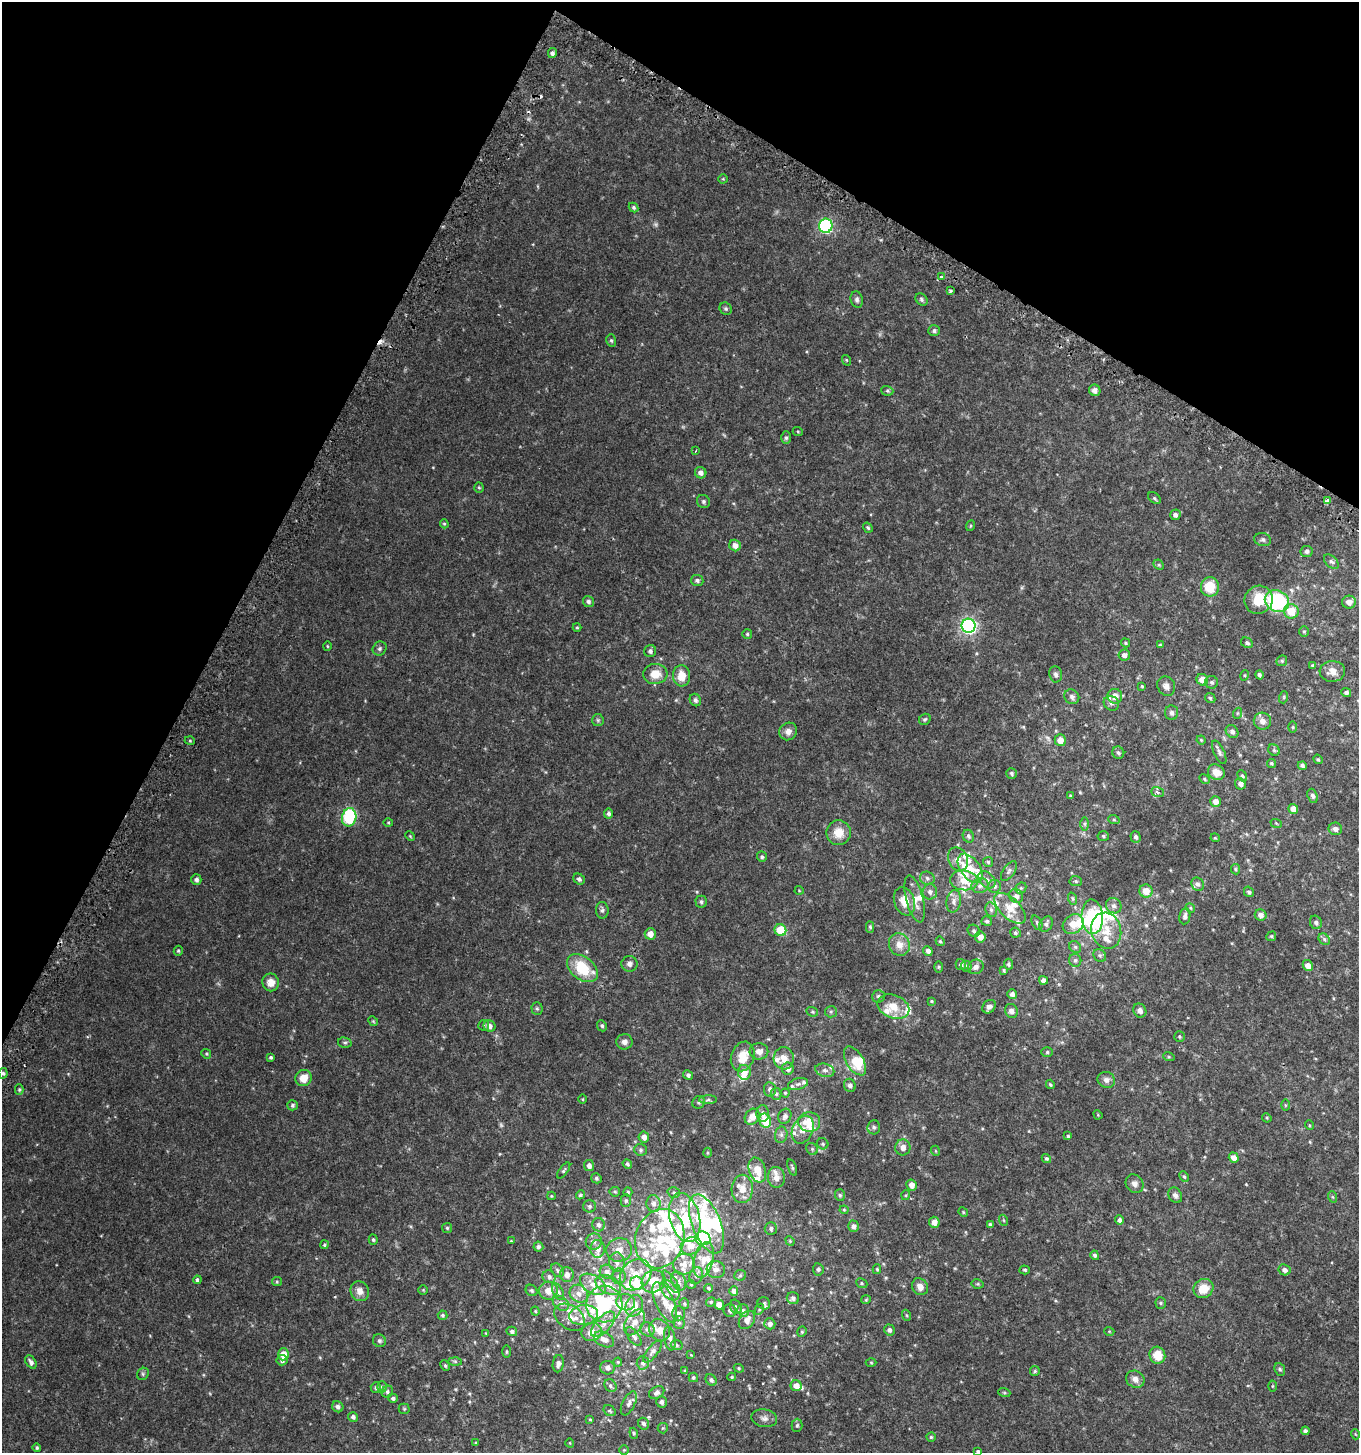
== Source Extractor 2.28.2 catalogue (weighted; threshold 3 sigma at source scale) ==
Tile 2 of 4 x 4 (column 2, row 1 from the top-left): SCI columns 1679-3035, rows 4413-5863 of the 6001 x 5912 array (HDU 1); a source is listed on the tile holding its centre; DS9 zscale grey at full resolution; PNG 1361 x 1455 px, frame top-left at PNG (2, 2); each listed source drawn as its Kron ellipse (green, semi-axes under 4 px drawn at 4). Shown black and unused: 25% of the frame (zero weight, under 2 of 3 exposures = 3% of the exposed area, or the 3 px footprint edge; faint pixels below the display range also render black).
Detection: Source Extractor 2.28.2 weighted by HDU 2 'WHT'; one run over the whole footprint, this tile lists its part. Background 0.0457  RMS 0.0076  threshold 0.034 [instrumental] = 3 sigma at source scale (4.5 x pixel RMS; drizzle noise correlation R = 1.50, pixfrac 1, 0.0396/0.0396 arcsec/px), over >= 5 px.
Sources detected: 498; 2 too faint to see at this stretch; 7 inside a brighter object's white glare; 3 cosmic-ray / hot-pixel residue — neither listed nor drawn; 70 inside a brighter listed object's ellipse — not listed separately; the other 416 listed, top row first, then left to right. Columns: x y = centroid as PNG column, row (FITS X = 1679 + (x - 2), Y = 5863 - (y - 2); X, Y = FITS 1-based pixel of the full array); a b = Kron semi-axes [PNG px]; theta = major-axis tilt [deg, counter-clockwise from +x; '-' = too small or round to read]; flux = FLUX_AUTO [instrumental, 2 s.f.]
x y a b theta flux
552 53 5 4 - 1.9
723 179 4 4 - 0.68
634 207 5 4 - 1.2
826 226 7 6 - 110
941 277 4 3 - 0.95
950 291 3 3 - 1.5
921 299 7 5 -48 1.5
857 300 8 6 -74 1.9
726 309 6 5 - 1.4
934 331 6 5 - 1.6
611 340 6 5 - 1.2
846 360 5 3 - 0.61
1095 390 6 5 - 3.4
887 391 6 5 - 1.2
798 432 5 3 - 0.59
786 438 6 5 - 1.3
695 451 4 2 - 0.57
701 473 6 5 - 3.3
479 487 5 4 - 0.88
1154 498 7 4 -37 1.1
703 501 7 6 - 1.5
1328 501 4 3 - 4
1175 515 5 5 - 2.1
444 524 5 4 - 0.81
970 526 5 3 - 0.69
868 528 5 4 - 1.1
1263 540 8 6 -13 1.7
735 546 6 5 - 4.2
1307 551 6 5 - 1.7
1331 562 9 5 -42 1.9
1159 565 6 4 -44 0.98
697 580 6 5 - 1.7
1210 587 10 9 - 16
1259 600 14 14 - 16
1277 601 13 10 -30 74
588 602 6 5 - 1.8
1349 602 7 6 - 4.5
1291 611 7 7 - 13
969 626 7 7 - 220
577 627 4 4 - 0.75
1304 631 5 5 - 0.89
747 634 5 5 - 1
1125 643 5 4 - 0.84
1247 643 6 5 - 1.4
1160 645 4 3 - 0.93
327 646 5 3 - 0.62
380 648 7 6 - 1.7
650 651 6 5 - 1.9
1124 655 6 5 - 2.8
1282 661 6 5 - 0.97
1313 666 3 3 - 1.1
1332 671 13 10 2 5.3
655 674 12 10 5 10
1056 674 8 6 -81 2.2
1245 675 5 3 - 0.67
1259 675 4 4 - 1.5
682 676 10 8 -84 10
1202 680 6 5 - 6.8
1212 682 6 6 - 1.5
1142 686 3 3 - 0.73
1166 686 10 8 -60 3.1
1346 692 5 4 - 1.7
1115 696 7 7 - 6.4
1072 697 8 7 - 2.5
1284 697 6 4 72 0.83
1210 698 5 4 - 1
695 700 6 5 - 2.1
1111 703 8 7 - 2.3
1172 713 7 6 - 2.3
1238 713 5 3 - 0.65
925 719 6 5 - 1.1
598 720 6 5 - 1.3
1262 721 9 8 - 4.1
1293 727 6 4 90 0.74
788 731 9 8 - 3.8
1232 731 7 5 -45 2.4
1060 740 6 5 - 6.2
1201 740 4 4 - 0.7
190 741 5 3 - 0.72
1274 750 6 5 - 1.1
1219 752 12 5 -65 2.1
1118 753 6 6 - 1.6
1318 759 5 4 - 0.95
1271 763 4 4 - 1
1302 766 4 4 - 1.7
1216 772 9 7 -33 7.1
1011 773 5 5 - 1.3
1242 776 6 4 -65 1.1
1204 779 5 4 - 0.94
1241 784 6 5 - 2.8
1157 792 6 5 - 1.5
1070 796 4 4 - 0.63
1313 796 7 5 -69 1.9
1216 801 5 5 - 3.9
1293 809 5 4 - 5.5
609 814 5 4 - 1.9
349 817 9 7 77 39
1114 820 6 4 -18 0.87
388 822 5 3 - 0.64
1276 823 6 3 -19 0.68
1085 824 7 4 -90 1.3
1335 829 7 6 - 2.5
839 833 12 12 - 9.9
410 836 5 4 - 0.72
968 836 6 5 - 1.4
1103 836 5 5 - 1
1136 837 6 5 - 1.6
1215 838 4 4 - 0.76
762 857 5 5 - 1.2
958 859 12 9 -67 4.7
988 862 5 5 - 1.1
970 868 16 9 -54 9.6
1235 869 5 4 - 0.91
1009 871 11 5 55 2
927 878 7 6 - 2.2
579 879 6 5 - 1.6
196 880 5 5 - 1.8
964 880 14 10 -5 7.9
987 880 10 7 -45 3.3
1076 881 6 5 - 1.1
1198 884 7 6 - 2.1
980 886 9 7 16 2.9
994 886 6 6 - 1.7
1021 888 6 5 - 1.1
799 890 4 3 - 0.5
1146 891 6 6 - 7.6
930 892 7 7 - 2.6
1249 892 5 4 - 1.4
1016 896 7 6 - 3
915 899 24 8 -76 7.8
1073 899 6 4 -71 1.1
904 901 14 10 -71 10
954 901 11 7 81 3.2
701 902 6 6 - 1.7
1114 906 8 7 - 2.5
1010 908 19 10 -44 9.6
1190 908 5 4 - 0.83
602 910 8 6 -86 2.1
991 910 7 5 -69 1.8
1261 915 6 5 - 3.7
1185 916 8 5 81 2.4
1092 917 17 10 -87 48
987 921 5 4 - 1.3
1316 922 7 6 - 2.1
1037 923 7 5 -63 1.3
1046 924 8 6 61 2.3
1073 924 11 9 38 8
870 927 5 4 - 1
780 930 6 5 - 19
974 931 6 5 - 1.4
1106 931 18 15 -76 11
1015 933 5 5 - 1.3
650 934 5 5 - 5.5
1271 936 5 4 - 0.93
980 937 5 5 - 4.4
1324 939 6 5 - 1.5
940 941 5 4 - 0.92
899 945 11 10 - 6.7
1075 947 6 5 - 1.2
178 951 5 4 - 0.99
928 951 5 4 - 2.7
1100 955 7 5 -44 1.4
1075 960 6 6 - 1.6
629 964 8 7 - 2.8
1008 964 5 4 - 1.4
961 965 6 5 - 2
966 966 5 5 - 1.3
1308 966 6 4 -59 5.2
939 967 6 4 90 0.83
976 967 8 7 - 3
582 968 17 11 -38 27
1004 970 4 3 - 0.89
1043 980 4 4 - 2.9
271 982 9 8 - 6.3
1012 994 5 4 - 2.5
878 996 6 6 - 1.5
932 1001 3 3 - 0.71
893 1007 16 11 -23 11
989 1007 7 6 - 3.1
537 1009 6 5 - 1.3
1011 1011 7 6 - 3
1140 1011 7 6 - 2.7
812 1012 6 4 -21 0.99
831 1012 6 5 - 1.4
373 1021 5 4 - 0.8
484 1025 5 5 - 1.1
490 1026 6 5 - 2.8
602 1026 5 4 - 1.3
1179 1036 5 5 - 0.98
624 1042 8 7 - 3.2
345 1043 7 5 -13 1.2
759 1051 9 8 - 4.3
1047 1052 6 5 - 1.2
206 1054 5 4 - 0.86
743 1056 15 11 70 12
271 1057 4 3 - 1
1169 1057 6 4 -18 0.79
784 1058 11 10 - 6.9
855 1061 16 8 -58 16
788 1069 6 6 - 3.7
825 1070 10 6 -14 2.8
744 1072 7 6 - 7.6
3 1073 5 4 - 1.2
688 1075 5 4 - 1.7
303 1078 8 8 - 9.3
1106 1080 9 8 - 3.1
798 1084 10 5 15 2.2
1050 1084 5 4 - 0.99
850 1085 7 6 - 2.5
770 1089 7 6 - 2.8
19 1090 5 4 - 1
785 1093 4 4 - 0.96
776 1094 6 5 - 1.5
583 1099 5 3 - 0.57
708 1100 9 4 1 1.4
699 1102 6 6 - 1.3
292 1105 5 5 - 1.5
1285 1105 5 3 - 0.68
763 1114 8 6 -87 3.1
1098 1115 5 4 - 0.61
785 1116 8 6 66 2.8
752 1117 8 6 55 7.4
1267 1118 5 4 - 0.7
765 1121 7 5 -76 19
809 1122 11 10 - 11
1309 1125 5 3 - 0.6
874 1127 7 6 - 1.7
803 1130 14 10 66 7.7
781 1135 8 6 77 2
1068 1136 4 3 - 1
644 1137 5 5 - 4.3
823 1144 6 5 - 1.1
903 1147 8 7 - 4
812 1149 6 5 - 1.3
641 1150 6 6 - 1.4
936 1151 5 3 - 0.62
707 1153 5 3 - 0.65
1046 1158 5 4 - 1.3
1234 1158 5 4 - 4.5
627 1164 5 4 - 1.3
589 1166 5 5 - 3
792 1167 8 3 -70 1
564 1170 9 4 54 1.3
757 1170 13 8 -72 8.9
1184 1176 5 4 - 0.94
776 1177 10 8 -85 5.6
596 1178 5 5 - 1.4
1135 1184 10 8 -51 3.5
911 1185 6 5 - 4.3
742 1189 14 10 89 8.3
615 1192 5 5 - 0.88
628 1192 4 4 - 0.96
674 1192 6 5 - 1.1
580 1195 4 4 - 1.1
840 1195 6 5 - 1.1
906 1195 5 3 - 0.63
1175 1195 8 6 -61 2.5
551 1196 4 4 - 0.58
1333 1197 6 4 -70 0.86
626 1201 6 5 - 1.2
653 1203 8 7 - 3.3
590 1206 6 6 - 1.7
844 1210 4 4 - 0.75
963 1212 5 4 - 0.69
685 1217 25 15 -75 23
1003 1220 5 3 - 0.73
1119 1220 4 4 - 1.9
934 1222 5 5 - 5
706 1224 31 14 -68 58
990 1224 4 3 - 1.2
598 1225 7 6 - 2.4
853 1226 5 5 - 2.8
447 1228 5 5 - 1.1
771 1228 6 6 - 1.8
703 1238 8 6 -15 59
660 1239 30 24 73 37
373 1240 5 4 - 1.1
511 1241 3 3 - 0.62
594 1241 8 8 - 2.8
790 1241 5 4 - 0.71
324 1245 4 4 - 0.96
691 1246 11 8 24 7.1
538 1247 5 5 - 1.7
598 1249 9 7 88 4.8
619 1250 13 11 13 6.4
1095 1255 5 4 - 1.6
703 1260 18 9 76 9.1
617 1262 9 8 - 4
684 1264 11 10 - 6.1
716 1269 9 8 - 3.5
818 1269 6 5 - 1.6
877 1269 5 4 - 0.9
557 1270 7 5 -51 1.7
1025 1270 5 4 - 0.88
1284 1270 6 5 - 2.7
607 1272 7 7 - 3
567 1275 7 7 - 3.8
636 1275 17 14 44 17
740 1275 6 5 - 1.1
619 1276 8 6 83 2.2
696 1276 9 6 76 2.6
549 1277 7 6 - 2
197 1280 4 4 - 1.5
653 1281 12 11 - 11
679 1281 10 7 -65 3.4
277 1282 5 4 - 0.77
671 1282 13 5 -54 2.8
637 1283 7 6 - 19
862 1283 6 4 -24 1
593 1284 14 9 -33 6.8
691 1284 5 4 - 0.77
978 1284 6 4 -11 0.84
608 1285 14 8 -29 7.9
920 1287 9 7 -55 4.8
708 1288 4 4 - 1.2
1203 1289 10 9 - 12
423 1290 4 4 - 0.66
531 1290 6 5 - 1.4
670 1290 12 7 -48 4.8
360 1291 10 9 - 5.4
548 1291 9 9 - 6.8
734 1291 5 4 - 2.8
558 1292 9 5 -64 1.9
579 1294 10 8 -39 4.2
793 1298 6 6 - 2.2
866 1300 5 4 - 0.73
626 1302 9 8 - 3.6
665 1302 21 9 -65 9.1
711 1302 5 4 - 0.84
561 1303 9 6 -37 2.5
764 1303 6 6 - 1.5
1161 1303 5 5 - 1
604 1304 18 18 - 35
684 1304 5 5 - 1
719 1305 5 4 - 4.4
634 1306 11 8 69 8.6
736 1307 7 5 -63 1.7
759 1309 6 4 61 0.98
730 1310 6 6 - 1.3
535 1311 4 4 - 0.73
743 1311 6 5 - 1.9
678 1313 7 6 - 2
442 1315 5 5 - 1.3
583 1315 14 10 9 7.8
906 1315 5 3 - 0.74
570 1317 17 11 -34 8
747 1320 10 7 57 4.8
635 1322 14 8 58 7
679 1322 6 5 - 1.4
603 1324 16 7 47 5.9
770 1324 5 5 - 2.8
647 1329 7 6 - 2
660 1330 12 10 -58 6.2
889 1330 6 5 - 2.3
512 1331 5 5 - 1.8
1109 1331 5 3 - 0.6
592 1332 10 8 20 7.3
802 1332 5 4 - 0.98
486 1333 4 3 - 0.59
634 1337 11 5 -54 2.3
670 1338 12 5 -80 3.1
604 1339 11 7 -28 4.4
379 1341 7 6 - 1.7
677 1345 6 5 - 1.1
653 1351 13 5 51 2.4
506 1352 6 3 90 0.84
283 1354 6 5 - 9.3
691 1355 4 3 - 0.47
1157 1355 8 7 - 12
282 1360 5 5 - 2.5
455 1361 6 4 -1 0.99
31 1362 7 5 -54 2.6
618 1362 4 4 - 0.7
643 1363 6 6 - 2
871 1363 5 3 - 0.71
558 1364 9 5 81 2.9
445 1366 5 4 - 0.93
608 1368 7 6 - 2.8
739 1368 5 4 - 0.78
1280 1369 7 5 -67 1.2
685 1371 3 3 - 1.2
1035 1371 5 5 - 0.92
143 1374 6 5 - 1.3
693 1377 5 4 - 1.1
732 1377 4 3 - 0.84
1135 1379 9 8 - 4.1
711 1380 6 5 - 2
610 1386 7 5 -54 1.7
796 1386 5 5 - 4.5
1272 1386 5 3 - 0.66
382 1387 5 5 - 1.3
376 1388 5 5 - 1.6
387 1392 6 5 - 1.5
1004 1392 6 4 -20 0.93
657 1393 8 5 29 2.5
393 1398 5 4 - 1.6
661 1402 5 5 - 1.8
629 1403 13 6 64 2.7
338 1407 6 5 - 2.4
404 1409 5 5 - 0.86
610 1411 6 5 - 1.2
353 1417 5 5 - 2
764 1418 13 9 -10 3.3
590 1419 3 3 - 0.71
644 1424 6 5 - 1.9
797 1425 7 5 88 1.4
663 1428 5 5 - 0.92
1305 1431 4 4 - 1.9
634 1433 6 4 -70 0.89
1355 1434 5 3 - 0.56
931 1437 4 4 - 0.9
476 1443 4 3 - 0.69
570 1443 4 3 - 0.5
37 1448 4 4 - 1.1
624 1450 5 4 - 0.74
978 1451 4 4 - 0.98
Overlapping masked pixels (flux is a lower limit): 1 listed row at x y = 1328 501
Isophote crosses this tile's border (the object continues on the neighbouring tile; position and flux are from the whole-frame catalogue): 1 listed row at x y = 978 1451